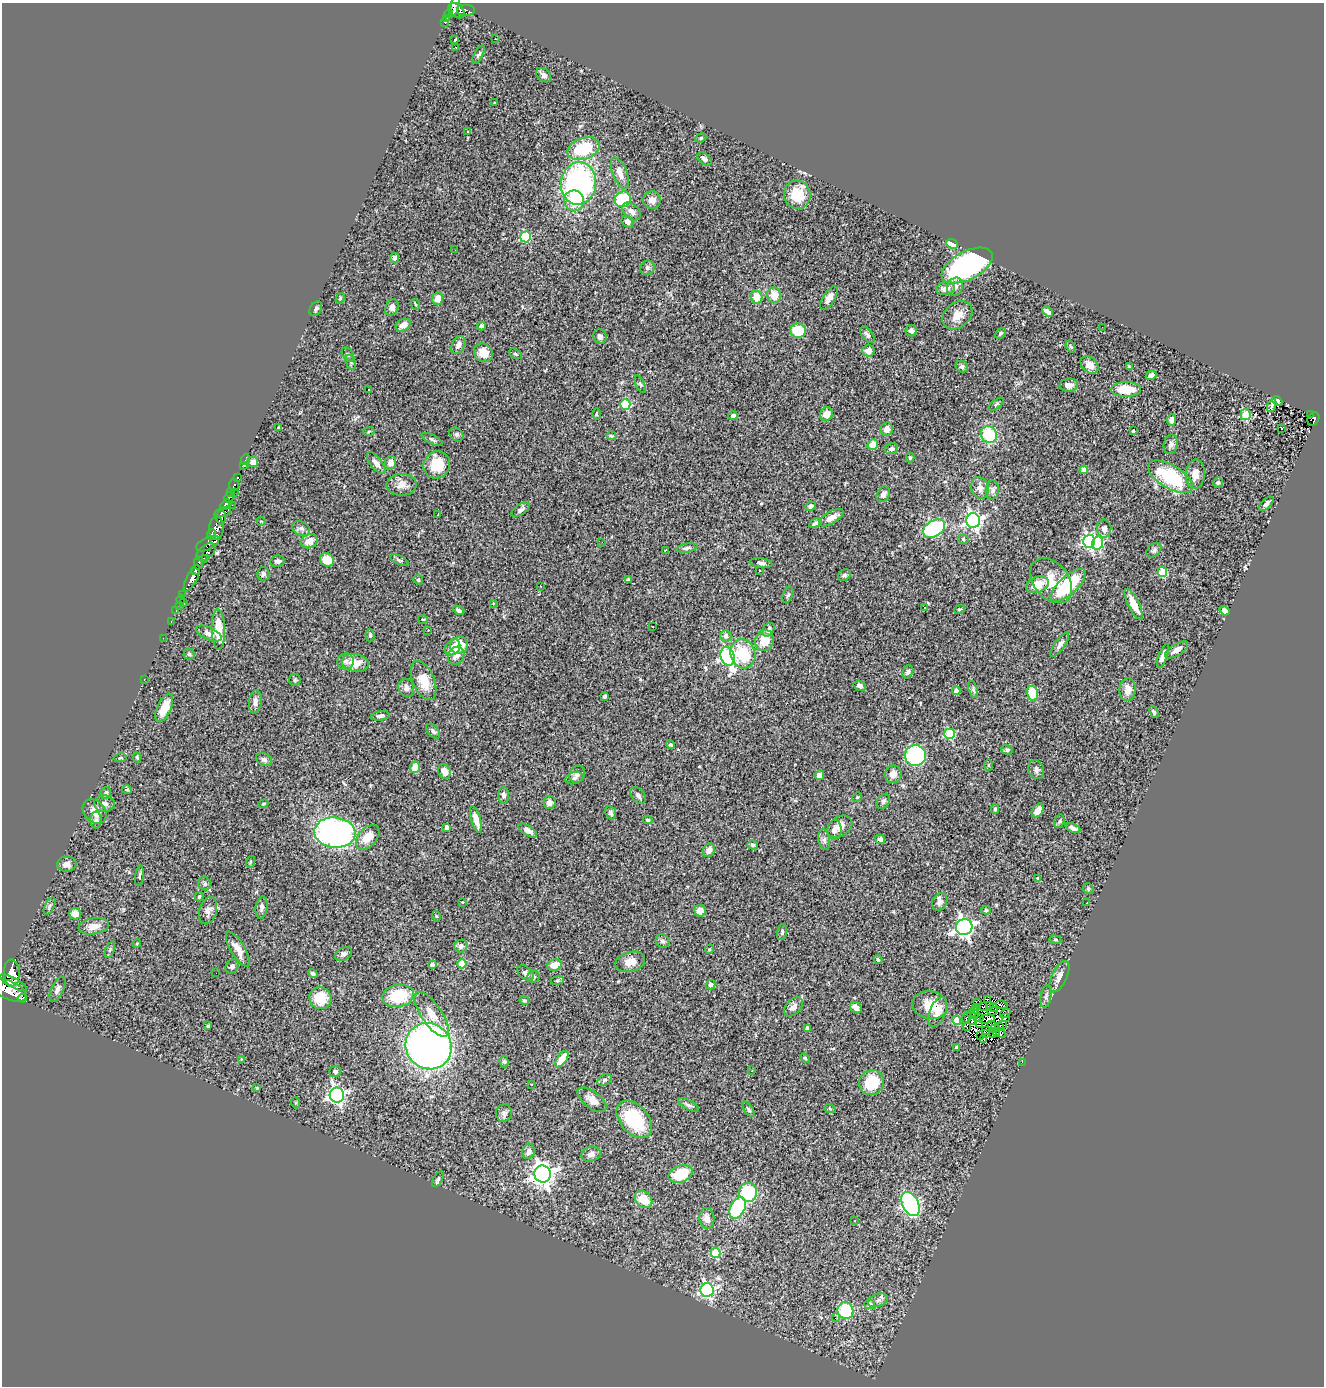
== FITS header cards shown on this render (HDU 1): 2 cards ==
NAXIS1  =                 1322
NAXIS2  =                 1384

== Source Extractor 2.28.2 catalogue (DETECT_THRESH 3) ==
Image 1322 x 1384 px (HDU 1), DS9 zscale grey, 1 PNG px = 1 image px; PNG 1326 x 1388 px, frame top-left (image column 1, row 1384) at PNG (2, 3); each listed source drawn as its Kron ellipse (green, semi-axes under 4 px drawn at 4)
Background 0.768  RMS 0.045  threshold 0.135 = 3 sigma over >= 5 px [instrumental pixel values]
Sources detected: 380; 8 with non-positive FLUX_AUTO (blend fragments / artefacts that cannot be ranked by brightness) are neither listed nor drawn; the other 372 listed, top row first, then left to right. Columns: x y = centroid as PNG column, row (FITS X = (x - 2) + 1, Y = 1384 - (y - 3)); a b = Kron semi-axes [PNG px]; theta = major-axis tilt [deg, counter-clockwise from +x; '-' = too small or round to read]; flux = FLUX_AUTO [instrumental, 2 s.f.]
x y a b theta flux
454 6 11 3 73 260
466 10 9 6 0 100
457 11 9 6 -41 550
449 14 4 4 - 88
446 19 3 3 - 72
445 22 3 3 - 59
495 39 2 2 - 2.1
455 40 4 3 - 15
456 47 3 2 - 6.5
479 54 10 3 59 5.8
544 75 8 6 -40 12
495 103 3 3 - 5.4
468 132 4 2 - 5
701 138 6 4 23 3.9
583 149 16 10 19 150
704 159 8 5 -40 10
620 173 17 7 -68 27
578 183 21 17 84 630
797 195 14 13 - 79
623 199 8 7 - 190
652 200 9 9 - 21
574 201 10 10 - 72
631 211 11 7 -42 17
627 222 6 5 - 14
526 237 5 5 - 230
952 244 6 4 -25 49
455 250 2 2 - 2.2
395 258 5 4 - 8.1
967 265 28 14 27 610
647 268 7 7 - 7.6
955 287 9 8 - 17
945 289 9 6 9 21
774 295 8 7 - 40
757 297 7 5 -75 47
340 298 5 4 - 3.1
438 298 6 5 - 27
829 298 13 6 58 20
415 304 5 3 - 3.1
392 307 8 6 66 15
316 309 8 5 57 8
1047 312 6 4 -35 13
957 315 16 12 39 37
403 325 8 6 31 20
481 326 4 4 - 9.1
1102 327 2 2 - 3.9
798 331 8 7 - 86
911 331 6 5 - 11
1000 333 6 4 47 5.1
867 335 9 5 -49 10
600 336 7 6 - 12
458 345 9 6 65 17
1071 347 6 4 -58 3.8
868 351 6 6 - 19
483 353 10 9 - 47
515 354 7 4 -28 5.3
348 355 8 5 -53 6
351 362 8 4 -70 6.1
1090 365 10 7 -45 26
962 367 6 5 - 9.5
1129 367 3 3 - 2.8
1151 375 5 4 - 15
640 384 9 4 -65 5.5
1069 385 9 6 9 13
1126 389 15 7 1 69
369 390 3 3 - 14
1277 401 5 4 - 5.9
625 404 5 5 - 200
996 404 9 4 37 4.9
1272 405 7 3 70 4.4
596 414 5 3 - 3.2
826 414 7 6 - 28
1245 414 5 5 - 110
1310 415 3 2 - 5.4
733 416 5 4 - 7.6
1313 419 7 5 56 130
1171 420 6 4 83 16
279 427 4 3 - 2.9
1281 428 3 3 - 66
887 429 6 6 - 20
369 431 5 3 - 3.1
1133 431 4 3 - 13
456 434 8 6 -43 7.8
989 435 9 8 - 130
611 436 5 4 - 3.6
432 439 12 4 -27 6.2
1171 444 10 7 78 11
873 445 5 5 - 35
892 449 7 5 11 7.9
910 457 5 4 - 3.7
245 459 5 2 - 9.3
253 462 5 5 - 17
376 463 13 6 -51 18
390 463 6 5 - 21
243 465 3 2 - 8.1
437 465 14 13 - 79
1084 470 4 4 - 36
1195 474 14 9 87 26
1171 477 25 11 -31 220
237 478 4 3 - 140
1218 482 5 5 - 8.6
234 485 6 5 - 98
402 485 15 11 0 25
980 488 11 8 -74 18
992 490 9 6 80 11
230 493 3 3 - 320
234 493 2 2 - 5
883 494 8 6 57 13
229 497 5 4 - 420
1266 504 9 4 43 9.4
226 505 6 3 35 150
232 505 2 2 - 13
811 506 5 4 - 11
521 510 10 5 33 9.8
223 512 8 3 16 500
438 514 3 2 - 1.8
221 517 7 5 -89 630
831 518 14 6 31 23
973 520 7 7 - 930
261 521 4 3 - 2.7
816 523 7 4 26 7.5
216 528 11 7 85 610
301 528 9 7 -30 11
934 528 12 8 32 390
1104 529 9 7 -88 16
211 534 5 4 - 250
963 539 5 4 - 4.9
309 541 8 6 28 30
1089 541 6 6 - 640
602 542 3 2 - 1.8
208 543 12 6 26 340
1097 543 6 5 - 250
687 548 10 4 10 7.9
665 550 3 2 - 2.1
1154 550 8 6 43 7.7
206 552 11 6 39 420
204 559 4 3 - 130
327 560 7 6 - 43
399 560 10 4 -26 6
277 561 7 6 - 7.9
199 563 7 4 77 160
761 563 11 4 -7 10
196 570 5 3 - 130
759 570 2 2 - 2.2
1162 572 5 5 - 140
263 574 7 6 - 8.7
844 575 7 5 42 7.1
192 578 14 5 62 1100
418 580 5 4 - 4.4
628 580 4 3 - 6
1051 581 25 17 -51 73
1038 585 12 7 22 46
1068 585 22 9 42 220
540 586 3 2 - 4.4
183 595 2 2 - 7.5
788 595 8 5 67 5.9
181 599 5 2 - 19
184 603 3 2 - 56
493 603 4 3 - 2.5
1134 604 17 5 -64 43
179 605 2 2 - 13
924 608 3 2 - 2.2
959 609 6 4 17 4.1
176 610 3 2 - 3.5
459 610 6 4 -25 7.4
1225 611 5 4 - 14
423 619 5 3 - 2.7
171 621 3 2 - 22
653 627 2 2 - 3.3
218 630 20 6 -88 73
428 630 3 2 - 12
768 630 7 5 55 12
209 633 14 6 -24 15
370 635 6 4 -89 4.9
726 636 6 5 - 18
163 638 2 2 - 7.9
765 641 10 9 - 55
459 645 9 8 - 79
1060 645 14 5 54 12
453 647 9 7 50 19
1176 650 13 5 32 20
189 654 5 5 - 5.4
743 654 15 12 -74 120
456 656 9 8 - 18
728 656 10 6 -73 670
1163 656 12 4 69 17
346 661 8 8 - 11
355 663 13 9 -10 41
908 672 7 5 60 7.1
144 679 3 2 - 24
295 680 6 5 - 5
423 681 21 11 -68 55
860 686 6 5 - 7.9
406 688 9 7 -72 13
973 689 9 4 -72 5.8
1128 690 11 8 87 26
956 691 4 4 - 13
1032 693 8 5 -75 74
605 696 4 3 - 7.7
255 702 11 6 83 15
164 708 15 7 65 48
1154 712 6 4 -60 5.6
380 716 9 4 8 8.7
433 731 8 5 -51 7.9
950 734 5 5 - 220
670 745 4 4 - 3.9
1007 750 6 4 -19 5
915 755 10 10 - 320
137 757 5 4 - 4.8
120 758 6 4 9 3.7
264 760 8 6 -24 10
988 765 6 4 90 2.9
415 767 6 5 - 44
1036 770 10 7 -71 12
444 771 7 6 - 24
577 774 9 7 63 10
893 774 9 8 - 20
819 775 5 4 - 16
574 778 9 6 18 8.5
127 790 5 3 - 2.7
106 793 6 5 - 7
504 795 8 5 90 11
638 795 9 6 -51 9.1
857 797 5 4 - 3.7
883 801 8 6 56 7.8
549 803 6 6 - 13
104 804 10 8 -4 13
263 804 5 4 - 3.7
995 809 5 4 - 4.4
1038 810 8 5 56 19
95 811 13 10 -48 33
611 813 7 5 -65 7.1
476 819 13 5 -74 31
96 820 8 5 90 8.3
648 820 5 4 - 4.2
1059 821 7 5 70 6.1
447 827 4 4 - 12
840 827 14 9 34 27
1073 828 8 4 -23 13
835 830 10 7 -88 13
528 831 10 5 -32 17
335 833 20 15 -6 880
368 837 14 9 47 48
880 839 5 4 - 9.6
824 840 10 6 -81 10
752 845 5 4 - 5.6
709 850 7 5 66 16
250 862 6 3 71 3.2
67 864 10 7 4 18
139 876 10 4 82 6.1
1038 878 3 3 - 3.3
205 884 7 6 - 8.1
1088 888 5 5 - 5.3
199 897 5 3 - 4.3
462 902 4 3 - 1.9
940 902 9 7 62 14
1087 903 3 3 - 3.5
50 906 9 4 63 7.3
262 907 11 6 81 11
986 910 5 4 - 3.9
208 911 14 8 74 16
700 911 6 5 - 22
75 914 6 5 - 22
436 916 5 3 - 2.6
94 926 15 8 9 32
964 927 8 7 - 1200
782 932 8 5 76 6.1
1055 940 6 3 -8 2.9
662 941 7 6 - 8.6
137 943 4 3 - 2.5
461 946 6 6 - 12
238 949 20 7 -59 28
709 949 5 4 - 3.4
110 950 9 4 68 5.6
344 954 9 6 30 9.8
878 960 5 4 - 5.8
630 962 15 10 16 34
432 964 4 4 - 13
462 964 4 4 - 77
554 965 7 5 20 36
232 966 7 6 - 9.5
12 973 13 8 -88 2100
216 973 2 2 - 4.8
313 973 5 4 - 6.3
525 973 9 6 -39 10
534 977 6 6 - 5.6
1059 977 17 7 65 23
557 980 6 3 9 3.9
13 983 15 5 -27 1200
711 985 5 4 - 17
58 989 13 6 66 13
9 990 19 9 -25 2700
398 996 16 11 10 120
1046 996 11 5 79 9.3
22 998 4 3 - 180
320 998 11 10 - 71
987 999 3 2 - 3.6
524 1000 5 4 - 5.1
978 1003 4 2 - 0.51
930 1005 18 14 -11 54
989 1005 2 2 - 2.8
1002 1005 6 3 -14 3.5
793 1007 11 7 46 16
984 1007 3 2 - 5.7
856 1008 6 5 - 17
977 1008 4 2 - 4.8
993 1008 2 2 - 2.1
974 1010 3 2 - 1.9
992 1011 5 2 - 1.7
937 1012 15 8 68 27
1005 1013 5 2 - 4.7
432 1014 26 10 -56 45
971 1014 4 2 - 1.6
975 1014 4 2 - 4.6
1006 1017 3 2 - 3
966 1018 6 3 76 3.1
978 1018 5 2 - 4.1
987 1019 8 4 11 2.3
956 1020 4 4 - 82
973 1021 4 3 - 4.1
991 1024 3 2 - 3.4
979 1025 4 3 - 7.3
1002 1025 3 2 - 2.9
208 1026 3 3 - 4.6
999 1026 3 2 - 4.6
967 1027 4 3 - 7.8
807 1028 4 4 - 11
995 1028 4 2 - 7.2
985 1030 4 2 - 2.9
985 1033 3 2 - 1.9
996 1033 3 2 - 0.46
1001 1033 5 4 - 6.6
992 1034 3 2 - 3.7
981 1036 3 2 - 4.4
984 1039 3 2 - 5.5
429 1046 24 22 -49 1600
957 1048 4 3 - 13
805 1058 6 3 -45 3.5
562 1059 9 4 57 49
241 1060 4 3 - 3.4
504 1062 6 4 -87 5.3
1022 1062 2 2 - 37
752 1071 3 2 - 1.6
335 1072 6 5 - 6.5
604 1080 8 5 28 6.5
872 1083 13 12 - 110
531 1084 3 2 - 2.4
257 1088 3 3 - 3
337 1095 7 7 - 970
592 1100 17 8 -37 26
296 1103 5 3 - 3.2
688 1105 11 4 -28 7.9
748 1109 9 4 -55 5.8
830 1109 6 3 -20 3.4
504 1113 9 8 - 10
634 1119 22 14 -49 190
529 1151 8 6 73 15
591 1154 10 7 15 13
542 1174 8 8 - 2300
681 1174 12 8 20 100
438 1179 9 4 58 6.7
748 1192 9 9 - 190
643 1199 10 7 -44 68
911 1204 13 8 -64 680
738 1208 11 7 62 220
707 1218 10 7 -86 20
855 1221 3 2 - 3.4
716 1253 5 5 - 120
707 1290 7 6 - 580
878 1300 10 6 23 9.9
870 1304 5 5 - 18
845 1311 8 8 - 180
835 1318 2 2 - 21
At the frame edge (FLAGS 8, measured only in part): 1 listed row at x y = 9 990
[8 non-positive-flux detections neither listed nor drawn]